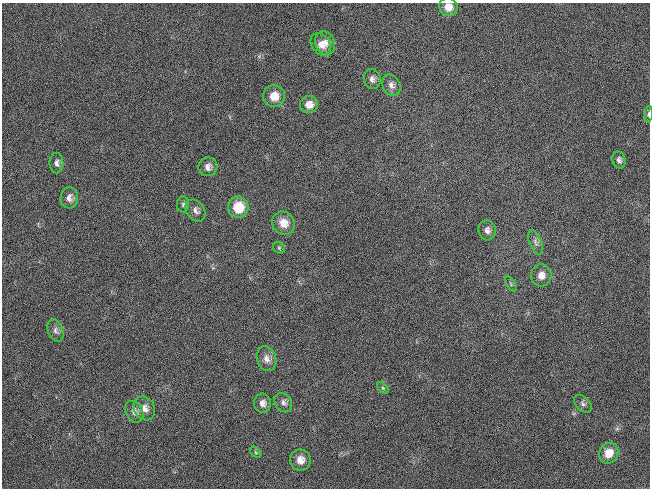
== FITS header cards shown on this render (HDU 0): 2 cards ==
NAXIS1  =                  648 / length of data axis 1
NAXIS2  =                  486 / length of data axis 2

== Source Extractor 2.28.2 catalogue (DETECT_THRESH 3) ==
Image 648 x 486 px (HDU 0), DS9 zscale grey, 1 PNG px = 1 image px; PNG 652 x 490 px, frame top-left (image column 1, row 486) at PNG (2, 3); each listed source drawn as its Kron ellipse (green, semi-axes under 4 px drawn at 4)
Background 119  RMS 26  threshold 78.6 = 3 sigma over >= 5 px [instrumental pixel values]
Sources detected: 32; all 32 listed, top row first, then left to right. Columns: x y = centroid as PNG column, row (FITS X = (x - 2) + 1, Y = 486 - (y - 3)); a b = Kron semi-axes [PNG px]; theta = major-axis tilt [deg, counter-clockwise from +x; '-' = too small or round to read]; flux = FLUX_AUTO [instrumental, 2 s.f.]
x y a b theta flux
448 7 9 9 - 17000
325 43 12 9 -71 15000
321 44 12 9 -55 15000
372 79 10 8 -79 7900
391 85 11 8 -61 9500
274 96 11 11 - 24000
309 104 9 8 - 15000
648 114 8 4 87 3300
619 160 9 6 -73 5500
56 163 10 7 -88 7700
208 167 9 9 - 9800
69 198 10 8 86 11000
183 204 8 6 89 4400
238 207 10 10 - 44000
195 210 12 8 -54 9400
283 223 12 11 - 21000
487 230 10 8 -76 8500
535 242 13 6 -65 6900
279 248 6 5 - 3100
541 275 11 10 - 14000
511 284 8 3 -59 2400
56 331 11 7 -70 7600
267 359 13 9 -71 12000
383 388 7 4 -44 2900
262 403 10 8 -86 9700
283 403 10 8 -55 7200
583 404 10 7 -46 5400
144 408 12 10 -61 13000
134 412 11 8 -62 10000
256 452 7 4 -45 2600
609 453 11 9 60 26000
300 460 10 10 - 17000
At the frame edge (FLAGS 8, measured only in part): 2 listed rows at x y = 448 7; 648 114